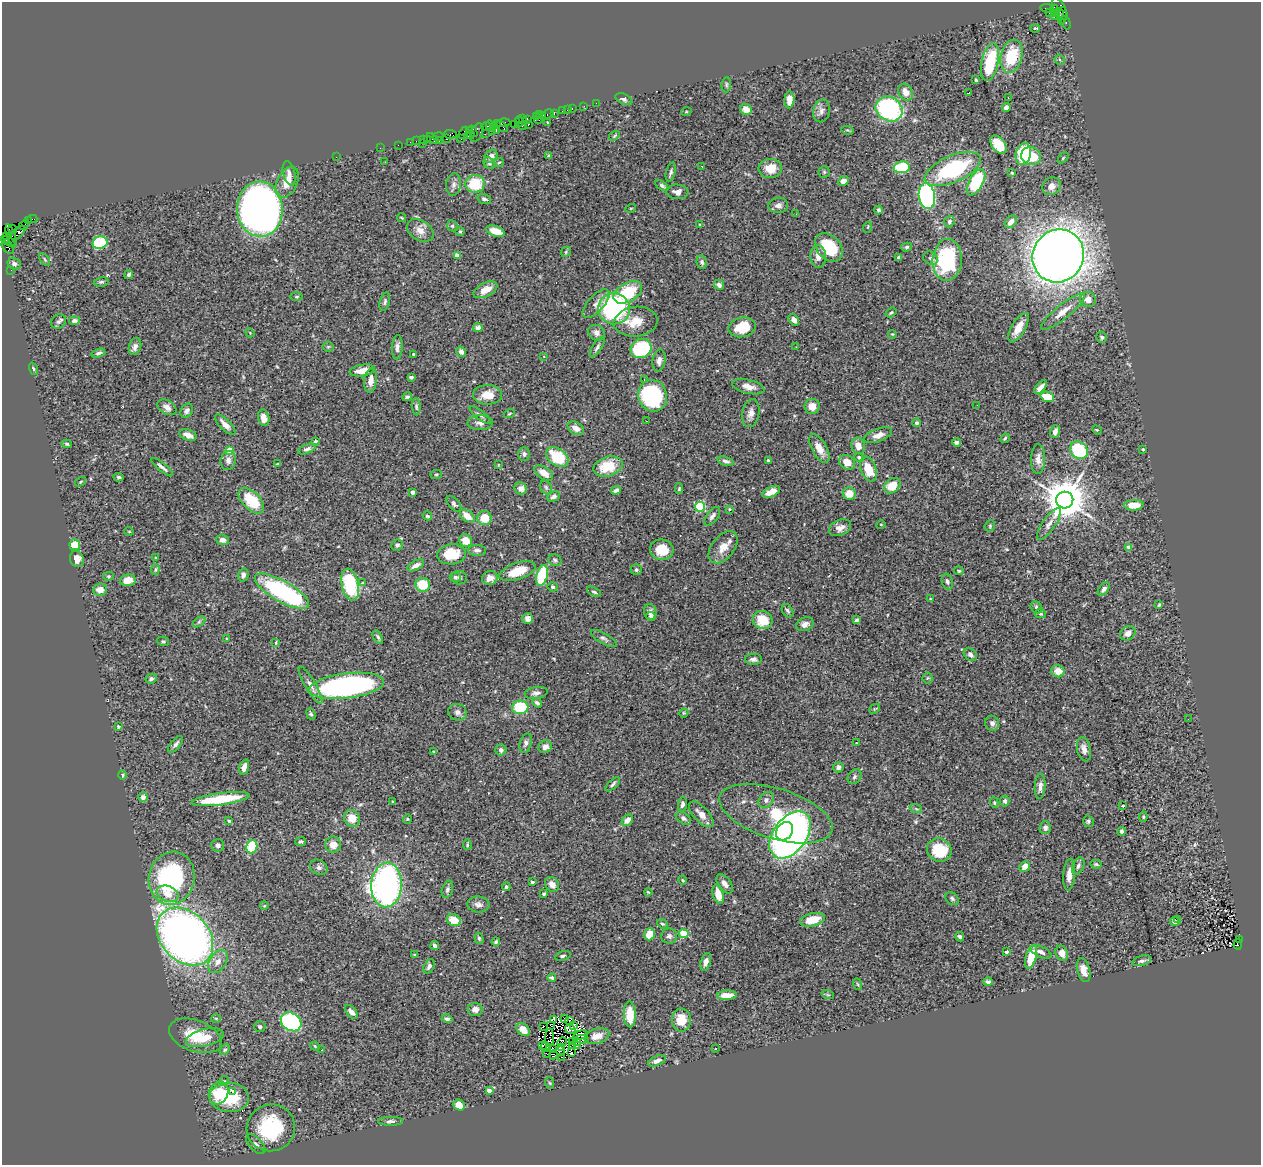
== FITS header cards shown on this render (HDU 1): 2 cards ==
NAXIS1  =                 1259
NAXIS2  =                 1163

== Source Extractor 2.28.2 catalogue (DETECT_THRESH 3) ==
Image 1259 x 1163 px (HDU 1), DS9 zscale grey, 1 PNG px = 1 image px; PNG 1263 x 1167 px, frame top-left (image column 1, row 1163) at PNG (2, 2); each listed source drawn as its Kron ellipse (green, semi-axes under 4 px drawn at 4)
Background 1.01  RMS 0.048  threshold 0.143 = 3 sigma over >= 5 px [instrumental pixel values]
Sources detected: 466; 6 with non-positive FLUX_AUTO (blend fragments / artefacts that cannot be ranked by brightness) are neither listed nor drawn; the other 460 listed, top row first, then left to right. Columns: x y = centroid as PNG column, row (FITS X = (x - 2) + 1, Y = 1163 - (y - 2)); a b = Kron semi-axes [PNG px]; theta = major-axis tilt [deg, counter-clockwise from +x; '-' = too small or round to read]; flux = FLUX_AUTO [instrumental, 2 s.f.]
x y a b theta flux
1047 8 6 3 -8 110
1060 9 12 5 -60 300
1055 11 6 3 -85 160
1049 13 2 2 - 17
1059 14 5 3 - 210
1055 15 3 3 - 55
1062 16 9 3 82 200
1066 23 7 3 -73 56
1035 28 4 3 - 6.6
1012 56 17 11 75 140
1060 60 5 4 - 6.6
990 62 19 8 78 180
976 80 4 4 - 3.8
726 85 7 5 85 5.9
906 92 9 7 -60 24
969 93 3 2 - 3.3
1008 97 3 2 - 5.3
624 99 9 5 -24 7.2
789 100 8 5 87 27
596 103 2 2 - 19
584 106 2 2 - 13
572 108 3 2 - 67
1006 108 4 4 - 14
746 109 6 5 - 35
889 109 14 12 -31 410
567 110 2 2 - 14
563 111 3 3 - 77
821 111 11 8 78 14
686 112 5 3 - 3.2
554 113 4 2 - 33
548 114 6 3 29 81
539 115 3 2 - 48
543 115 2 2 - 24
536 116 3 2 - 68
522 119 3 2 - 78
527 119 4 2 - 110
539 119 5 4 - 74
519 121 5 2 - 60
503 123 7 3 7 140
548 123 3 3 - 3.4
497 124 4 2 - 39
514 124 2 2 - 40
528 125 3 3 - 140
486 126 5 3 - 110
490 126 5 3 - 100
501 126 8 3 -38 200
522 126 4 2 - 92
495 128 5 3 - 83
469 130 3 3 - 61
847 130 6 4 -11 3.9
473 131 6 4 -61 130
493 131 4 3 - 150
464 133 6 3 62 110
477 133 10 6 65 330
450 134 6 4 -3 59
470 134 5 3 - 100
485 134 2 2 - 34
614 136 5 3 - 3.1
438 137 5 3 - 52
432 138 6 4 -40 75
423 139 3 2 - 93
427 139 3 2 - 63
447 139 4 3 - 110
461 139 2 2 - 21
416 141 2 2 - 29
439 141 3 2 - 51
410 142 2 2 - 34
422 143 2 2 - 120
398 145 2 2 - 16
998 145 10 6 -52 84
380 148 2 2 - 15
1023 154 11 7 76 120
491 156 7 5 45 15
549 156 4 3 - 5.9
1031 156 10 9 - 94
336 157 2 2 - 7.9
1063 158 6 4 46 4.2
385 162 2 2 - 2.6
499 162 5 3 - 3
489 163 7 5 -44 5.2
702 166 2 2 - 16
902 167 8 6 10 140
770 168 11 9 3 50
953 169 30 13 23 330
671 172 10 4 75 7.8
824 172 5 5 - 4.9
1012 173 4 3 - 3.3
289 174 12 6 -77 14
843 181 5 4 - 17
287 182 17 10 63 42
976 182 14 7 61 200
475 184 9 9 - 110
454 185 11 7 83 16
662 185 7 4 -33 6.4
1051 186 9 8 - 21
677 192 11 7 -5 16
927 196 13 8 -81 530
484 199 7 5 -17 7.9
778 205 10 7 5 16
631 208 5 3 - 2.7
260 209 27 23 -87 2200
878 210 4 4 - 6.9
796 214 2 2 - 1.7
401 218 5 3 - 2.6
32 219 5 2 - 38
28 220 3 2 - 51
949 222 6 5 - 6.2
1011 222 7 5 47 20
24 225 5 2 - 58
700 225 4 4 - 4.4
452 226 6 5 - 5.5
868 227 5 3 - 2.7
13 229 4 3 - 63
420 230 14 10 -32 26
460 231 4 4 - 3.6
496 231 10 5 -20 46
18 233 9 4 44 410
11 235 11 4 -71 280
7 237 3 2 - 38
8 241 7 3 -31 200
100 243 7 6 - 230
829 247 16 12 -48 140
907 247 5 4 - 5.2
8 248 7 3 -46 190
566 252 6 4 49 4.6
457 256 4 4 - 25
818 256 11 7 -87 25
1058 256 27 25 58 4600
899 257 4 3 - 4.1
930 258 8 6 -33 8.4
45 259 7 4 -60 4.9
947 260 21 14 86 240
702 262 7 5 -76 9.3
14 264 7 6 - 10
11 270 2 2 - 18
129 275 5 4 - 6.4
101 282 7 4 9 6
719 285 5 4 - 13
485 290 13 7 27 36
628 292 15 9 29 140
296 297 7 3 1 3.7
1088 299 8 7 - 29
385 302 9 5 76 7.3
596 304 18 8 48 23
614 309 16 15 - 400
1063 312 27 7 39 42
891 313 6 4 36 4.4
794 320 6 4 -54 13
74 321 5 4 - 9.5
59 322 8 6 40 8.3
636 322 22 15 7 63
742 327 14 9 12 81
478 328 4 4 - 14
1018 328 16 7 60 39
250 333 5 4 - 2.8
597 333 9 7 -34 15
892 334 4 3 - 2.8
1102 337 5 5 - 6.2
135 347 9 6 73 15
328 347 5 5 - 4.3
397 347 12 5 86 13
597 347 12 4 57 9.5
796 347 3 2 - 2.8
641 348 10 9 - 220
461 352 5 4 - 14
98 353 7 4 18 7.4
413 354 3 3 - 3.6
544 356 3 3 - 6.3
659 361 11 6 81 15
33 369 6 4 -72 4.5
362 370 13 5 9 35
411 377 4 3 - 5.2
644 379 3 2 - 1.7
371 380 12 6 82 25
748 387 16 7 -13 24
1041 387 8 4 50 18
488 395 14 10 -2 43
653 396 16 14 -72 320
407 397 5 3 - 6
1047 397 7 5 -19 66
977 405 2 2 - 5.1
812 406 7 7 - 34
167 407 10 6 -31 20
416 407 8 4 -85 6.2
187 411 8 5 59 8.2
751 413 14 8 79 20
509 414 6 2 19 2.8
480 415 13 4 -38 8.2
264 418 8 5 -76 24
646 421 3 2 - 2.4
480 423 13 7 2 17
917 423 4 4 - 6.2
225 425 13 5 -45 22
576 428 9 6 -30 20
1097 430 5 4 - 3.2
1055 431 6 5 - 14
188 435 9 5 -19 20
878 435 15 6 21 23
1005 438 5 3 - 4.3
315 441 3 3 - 3.6
956 442 4 3 - 9.2
67 444 5 4 - 4.9
858 446 8 6 -70 25
307 449 9 4 22 9.7
819 449 16 7 -61 32
1143 449 3 2 - 3.2
230 450 4 4 - 62
1079 450 10 8 -42 190
524 454 7 5 90 7.7
557 457 12 8 -36 120
859 457 5 4 - 4
1038 459 15 7 88 21
228 460 9 7 77 15
768 460 3 3 - 3.8
726 461 8 4 -15 8.7
847 462 8 6 -34 34
278 464 4 3 - 3.6
498 465 4 2 - 2.2
608 466 15 9 15 91
162 467 13 3 -39 9.8
868 469 13 7 -70 71
544 473 10 6 -35 31
436 474 6 3 8 3.4
119 477 5 4 - 5.3
80 482 6 3 33 3.4
892 486 9 6 36 47
546 487 7 5 -68 7.7
521 489 6 6 - 19
679 489 5 4 - 3.9
616 490 5 3 - 7
412 492 4 3 - 9.2
771 492 9 5 24 36
849 494 6 6 - 41
554 497 7 4 23 8.6
1065 500 8 8 - 12000
251 501 16 9 -44 110
454 504 9 5 -48 7.5
1134 505 10 5 3 39
700 507 5 5 - 230
729 509 3 3 - 2.9
427 516 5 4 - 4.4
467 516 8 5 -38 34
712 516 11 5 53 12
484 518 7 7 - 59
881 524 5 3 - 2.5
1049 524 19 6 55 19
990 526 6 5 - 4.2
840 528 11 7 22 18
129 531 5 3 - 2.4
222 540 6 5 - 13
466 541 7 6 - 47
75 545 5 5 - 52
397 545 6 5 - 6.2
723 547 18 11 52 41
1129 547 4 3 - 22
477 550 9 5 -4 9.3
662 550 12 10 -7 70
451 554 14 10 6 85
156 558 3 3 - 4.1
77 559 8 6 -68 23
555 560 7 5 -34 6.3
416 565 9 4 28 15
155 570 6 3 83 4.3
636 570 5 5 - 6.7
517 571 19 8 19 73
959 571 5 4 - 3.7
243 575 6 5 - 11
542 575 11 5 76 200
109 576 5 4 - 4
455 577 5 4 - 4.9
459 578 8 6 -11 8.6
490 578 8 7 - 22
128 580 8 6 7 38
947 582 8 5 -71 8.8
363 583 4 2 - 2.2
350 585 16 8 -78 180
423 585 7 7 - 93
553 587 5 4 - 6.8
1104 589 7 4 52 11
100 590 7 6 - 27
282 591 31 10 -29 480
594 592 7 4 -28 6.8
930 599 3 3 - 3
1159 605 4 3 - 4.4
1036 607 6 5 - 7.4
788 611 7 5 -57 7
650 612 8 6 -76 15
1040 613 5 4 - 6
651 616 5 3 - 4.9
528 619 5 5 - 13
763 620 10 9 - 73
857 620 4 3 - 5.2
199 622 7 4 37 5.3
805 624 9 6 20 15
1128 633 8 6 33 19
378 637 7 3 -60 5.8
227 638 4 2 - 2
604 638 14 5 -30 10
163 641 6 4 -11 5.1
276 642 4 2 - 2.5
970 655 7 5 -41 11
753 659 8 5 0 10
1058 671 6 6 - 31
928 678 5 5 - 4.5
151 679 6 4 28 6.6
311 685 21 5 -60 18
347 686 37 12 7 780
536 693 12 6 9 13
537 703 5 4 - 8.2
520 707 8 7 - 160
875 709 6 4 41 3.2
457 712 10 8 -24 13
684 713 4 4 - 3.6
311 714 6 4 -69 5.6
1188 719 2 2 - 1.9
992 723 7 7 - 12
118 727 3 3 - 6.9
526 743 10 6 73 9.7
856 743 3 2 - 5.5
176 744 10 5 51 11
545 747 7 6 - 17
1084 749 12 6 -78 19
501 750 5 5 - 11
434 752 3 3 - 3.6
244 767 8 4 73 21
838 767 5 5 - 10
122 775 4 4 - 7.3
854 777 8 6 54 7.7
613 784 9 4 43 7.6
1040 786 13 5 87 15
143 797 5 5 - 11
221 799 29 6 7 150
766 800 9 7 54 11
1005 801 5 4 - 8.4
393 802 4 3 - 2.8
994 803 5 4 - 3.5
682 804 7 4 84 8.8
1123 806 3 3 - 5.1
916 809 6 4 -20 4.3
701 814 16 7 -47 27
776 814 59 25 -17 310
1143 817 5 3 - 3.6
352 818 9 7 -62 40
683 818 8 5 -36 9.8
407 819 4 4 - 3.3
627 820 6 5 - 28
229 821 4 3 - 3.8
1088 821 6 5 - 5.5
1045 828 6 5 - 11
785 831 10 8 51 420
1122 831 4 4 - 6.9
790 835 26 16 54 1600
300 842 5 4 - 5.7
218 845 6 6 - 10
333 845 8 8 - 28
467 845 5 3 - 3.4
252 847 7 5 72 130
939 850 12 11 - 110
1096 864 5 3 - 5
1025 866 6 5 - 26
1078 866 9 5 68 8.9
319 867 9 7 -32 11
1069 875 16 6 85 27
172 878 27 23 77 500
683 880 5 3 - 3
532 882 3 3 - 7.3
552 884 8 6 -52 20
725 884 11 6 -54 16
386 885 22 15 85 1200
506 887 4 4 - 4.8
447 889 9 5 72 7.7
648 892 4 2 - 2.7
168 894 11 7 -21 33
544 894 3 3 - 4.9
718 894 10 5 -76 35
952 899 7 6 - 6.8
478 905 11 8 -6 14
264 906 4 3 - 2.8
1177 919 3 2 - 4.2
454 920 7 5 -25 61
812 920 13 6 15 62
1175 921 5 4 - 6.3
662 924 5 4 - 4.6
649 934 6 5 - 42
684 934 4 4 - 120
669 936 8 7 - 11
185 937 32 24 -48 2100
960 937 5 4 - 7.2
479 938 6 4 -73 5
1240 939 3 2 - 140
496 942 4 4 - 4.3
1238 944 5 3 - 78
435 945 4 3 - 16
1006 952 3 3 - 5.2
1041 952 12 5 -25 15
1062 953 8 6 -66 25
415 955 3 3 - 2.7
563 956 8 4 19 6.2
1031 957 12 5 74 75
1142 961 9 5 16 8.5
218 962 13 8 57 24
706 962 9 5 73 14
429 966 7 5 61 9.6
1084 970 12 6 -75 25
552 978 4 3 - 6
988 982 4 4 - 10
857 984 6 4 -69 4
727 995 10 5 4 32
828 995 6 4 -18 4
475 1009 7 6 - 19
351 1012 8 5 -49 12
630 1014 13 6 -88 74
216 1018 5 3 - 3.2
447 1019 5 4 - 8.3
553 1019 4 3 - 3.4
565 1019 4 2 - 6.6
681 1020 11 9 -87 60
569 1021 3 2 - 2.9
291 1022 11 8 -35 450
551 1025 3 2 - 2.9
573 1025 4 2 - 4.1
544 1026 3 2 - 5.2
260 1027 5 5 - 6.7
570 1029 5 2 - 3.9
523 1030 7 5 -43 33
580 1035 7 3 15 8.3
195 1036 27 15 -20 88
597 1036 13 7 16 26
205 1038 19 8 13 62
550 1038 9 3 89 1.1
582 1039 7 3 -4 2.6
577 1041 3 2 - 0.52
562 1042 5 2 - 2.7
572 1042 3 2 - 0.9
573 1045 3 2 - 3
578 1045 3 2 - 5
315 1046 5 4 - 3.1
543 1046 2 2 - 1.5
546 1047 5 3 - 4.1
561 1047 3 2 - 7.4
552 1048 2 2 - 3.3
715 1049 2 2 - 2.8
225 1050 6 4 48 5.4
322 1050 3 2 - 4.5
560 1051 5 2 - 0.46
571 1052 3 3 - 8.7
547 1054 3 2 - 1.5
553 1055 5 2 - 5
562 1057 3 2 - 3
657 1061 9 5 23 18
224 1081 5 4 - 4
550 1083 6 3 -70 3.6
489 1091 4 4 - 16
232 1092 3 2 - 44
219 1093 11 9 63 84
229 1097 19 15 -2 150
459 1105 6 5 - 46
391 1121 12 4 0 8.3
271 1128 24 23 - 280
256 1144 12 6 -47 13
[6 non-positive-flux detections neither listed nor drawn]